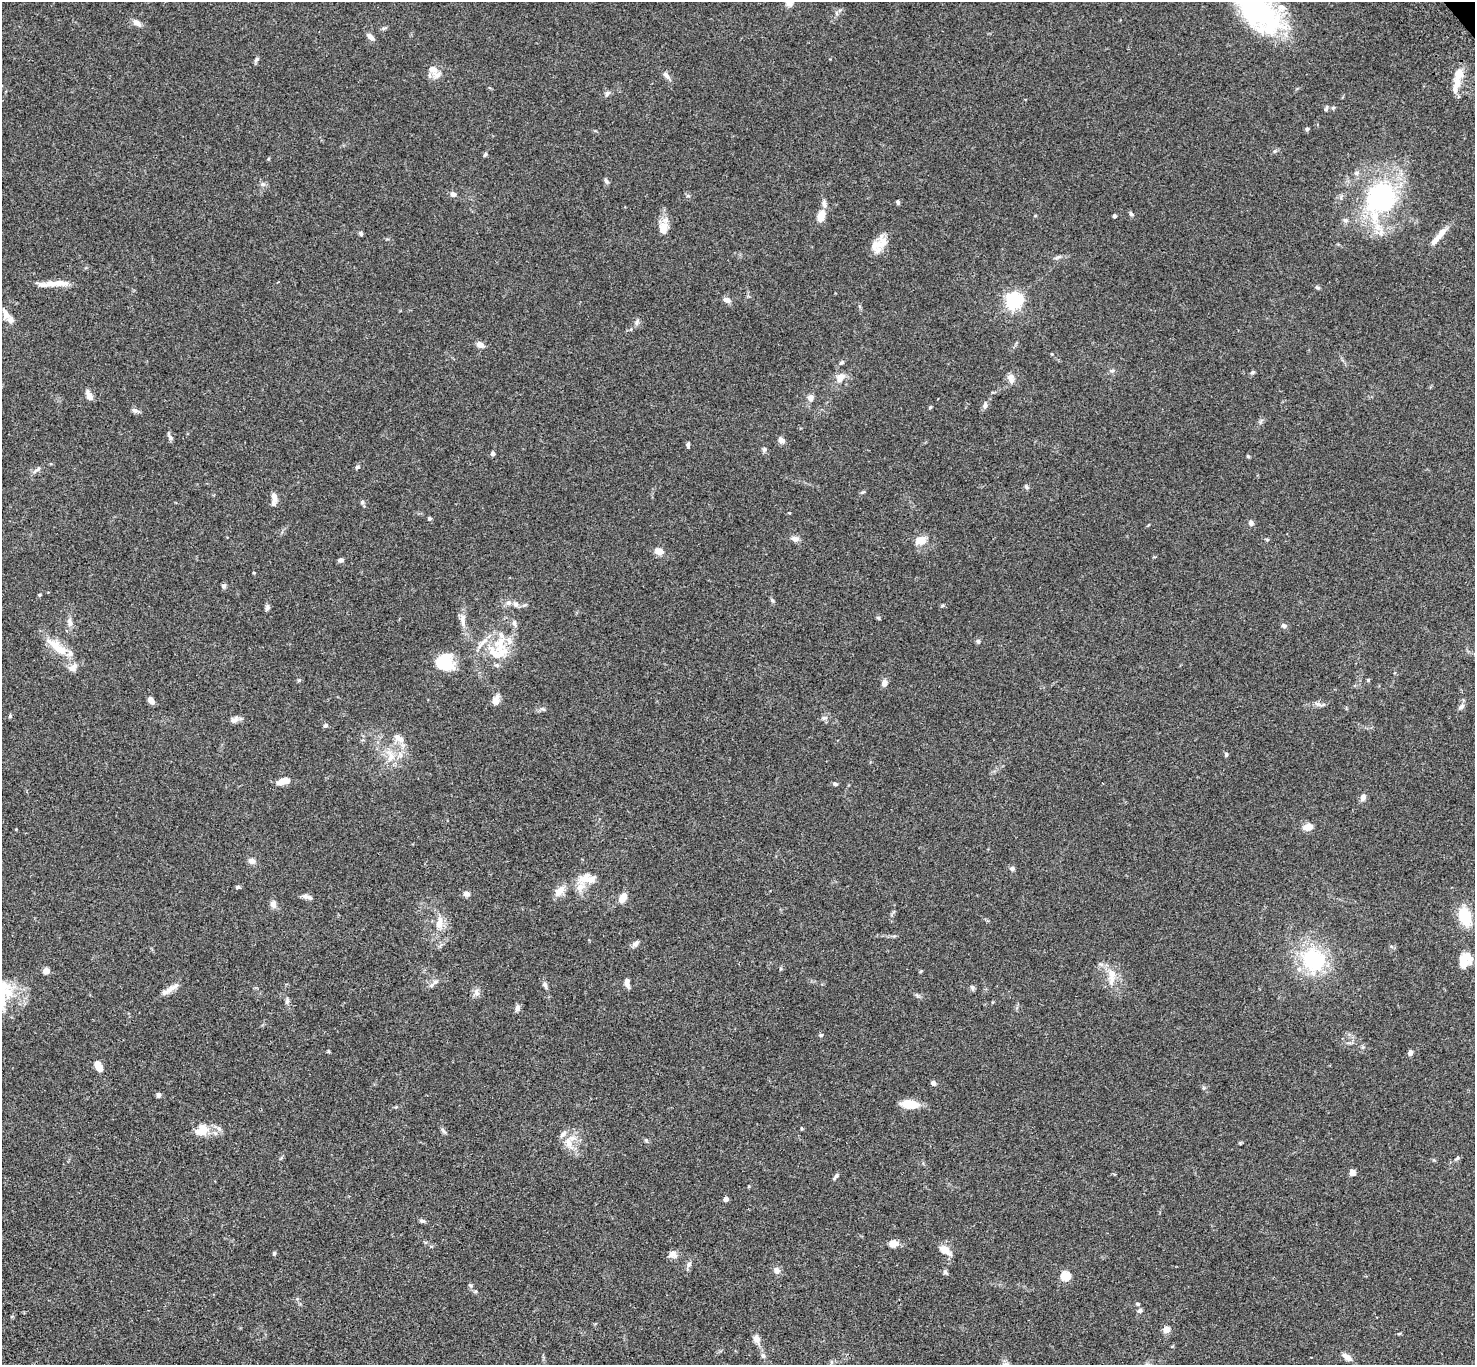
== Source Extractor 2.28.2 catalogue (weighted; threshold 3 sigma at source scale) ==
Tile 7 of 4 x 4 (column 3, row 2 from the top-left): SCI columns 3052-4524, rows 3107-4469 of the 6099 x 6072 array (HDU 1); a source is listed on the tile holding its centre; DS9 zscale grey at full resolution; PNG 1477 x 1367 px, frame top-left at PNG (2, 2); no overlay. Shown black and unused: <1% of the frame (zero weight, under 3 of 4 exposures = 6% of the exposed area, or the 3 px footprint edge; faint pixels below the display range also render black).
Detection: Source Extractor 2.28.2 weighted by HDU 2 'WHT'; one run over the whole footprint, this tile lists its part. Background 0.0586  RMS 0.0052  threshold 0.0236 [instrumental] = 3 sigma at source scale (4.5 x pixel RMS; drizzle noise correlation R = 1.50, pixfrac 1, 0.05/0.05 arcsec/px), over >= 5 px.
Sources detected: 174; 2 inside a brighter object's white glare — not listed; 19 inside a brighter listed object's ellipse — not listed separately; the other 153 listed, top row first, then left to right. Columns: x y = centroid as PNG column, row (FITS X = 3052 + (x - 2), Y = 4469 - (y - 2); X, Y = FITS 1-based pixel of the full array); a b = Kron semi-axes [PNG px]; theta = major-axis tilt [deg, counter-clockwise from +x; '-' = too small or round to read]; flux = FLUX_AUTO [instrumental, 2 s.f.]
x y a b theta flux
1259 11 58 33 -41 76
836 13 7 4 -71 0.86
137 23 12 7 -34 2.4
384 28 10 3 11 0.74
371 37 11 6 -47 2.5
256 59 8 5 46 1
432 69 14 10 -28 4.4
1459 73 11 8 71 6.9
666 75 12 5 -47 2.1
1455 87 14 8 78 3.7
607 93 9 5 45 1.3
1333 108 5 5 - 0.71
1326 109 9 4 63 0.81
1307 129 5 4 - 0.85
485 154 6 4 47 0.74
606 181 7 5 -53 1.2
263 184 7 4 0 1.1
453 194 6 6 - 2
1381 197 46 41 48 73
898 202 5 4 - 0.94
824 204 11 5 -79 1.9
1131 214 7 5 -44 0.98
821 216 12 7 77 6.4
1035 216 4 3 - 0.41
1114 216 4 3 - 1.2
663 228 16 12 82 5.8
361 233 5 4 - 1.1
1441 234 19 7 51 5.1
878 244 22 11 10 7.4
56 283 26 8 6 6.6
1317 287 6 4 -20 0.7
727 300 10 6 -19 2.1
1013 300 6 6 - 180
6 314 17 8 -65 4.1
637 322 9 4 89 1.2
480 345 9 6 -26 2.9
842 362 6 5 - 0.83
1112 371 6 5 - 0.98
1253 372 6 5 - 0.87
840 377 14 9 52 4.6
1011 378 13 9 -79 3.1
89 395 14 7 -69 2.7
810 398 9 8 - 2.2
985 406 8 6 75 1.8
930 407 4 4 - 0.71
135 410 9 6 -10 1.5
170 437 9 4 -54 1.1
781 440 9 6 -48 2.2
688 445 6 4 -89 1.1
764 449 7 5 68 0.94
493 454 4 4 - 2
1248 456 4 4 - 0.72
357 467 6 4 18 0.91
37 469 14 4 42 1.6
1026 487 7 5 -67 0.84
862 492 7 3 14 0.58
274 496 12 6 -81 2.9
362 502 6 5 - 0.9
430 519 4 4 - 0.87
1251 523 7 6 - 1.8
795 539 11 7 -6 2.3
921 540 14 9 7 6
659 551 13 9 -14 3.2
341 560 6 5 - 1.6
254 573 3 3 - 0.44
223 586 6 6 - 1.1
39 595 4 4 - 0.56
772 600 6 4 -45 0.73
508 603 8 7 - 2
267 607 8 6 70 1.3
878 618 6 4 -31 0.6
463 620 19 7 -90 3.7
70 622 13 6 -85 2.3
1284 625 7 6 - 1.4
978 641 6 5 - 1
499 644 30 20 82 18
57 647 36 11 -39 12
445 662 19 18 - 15
299 680 5 4 - 0.61
1368 680 6 3 72 0.48
884 683 8 7 - 2.6
496 700 11 7 76 3.8
151 701 8 5 -53 2.9
1318 704 10 5 -24 1.7
1461 706 9 5 38 1.3
543 709 8 4 -22 0.94
10 716 5 5 - 0.61
824 718 8 5 7 1.3
235 719 12 7 32 2.1
325 725 5 5 - 1.1
398 738 18 8 -34 3.8
1226 754 6 5 - 0.73
391 756 19 10 -78 7
283 781 14 7 16 5.2
835 784 6 4 -28 0.93
1363 797 9 7 68 2
1308 827 9 6 11 5.7
252 861 9 7 -17 2.3
1012 869 6 6 - 1.4
587 879 25 14 5 8.3
238 887 4 4 - 1.3
560 891 18 9 48 4.6
467 894 9 7 -6 1.8
305 896 7 7 - 1.6
623 898 10 6 59 5.7
273 904 10 8 -82 2.3
1465 916 24 14 -74 14
439 923 20 10 83 6.1
635 944 8 6 38 1.9
1312 959 31 26 -58 39
1463 963 18 14 -81 6.7
46 971 5 4 - 8.1
1111 977 27 9 90 6.6
435 982 9 6 14 1.9
627 983 11 5 -78 2.3
545 985 8 6 -72 1.4
972 988 8 5 -70 0.92
170 989 25 6 31 3.9
476 992 11 7 87 2.1
287 1001 8 5 80 1.3
517 1008 10 6 67 1.6
821 1035 5 5 - 0.7
1410 1052 6 5 - 1.7
99 1066 9 5 -63 8.2
933 1083 5 4 - 2
158 1095 6 5 - 1.1
909 1104 17 9 -6 9.6
219 1128 9 6 -49 2
802 1128 5 3 - 0.52
202 1130 18 14 36 8
443 1130 9 3 -45 0.91
646 1140 6 4 -47 0.73
568 1142 19 10 -70 6.5
1457 1158 7 4 33 0.9
1352 1172 7 6 - 2.4
836 1176 9 4 51 1.1
726 1199 4 4 - 3.5
422 1221 7 4 -13 1.2
893 1243 9 7 1 4.7
945 1250 16 8 -37 4.9
274 1253 5 4 - 0.72
673 1254 12 9 -4 2.6
689 1264 9 6 63 1.5
777 1270 8 7 - 2.6
945 1272 7 5 -86 0.96
1065 1276 5 5 - 22
475 1292 6 4 2 0.65
1138 1304 6 4 -15 0.75
1140 1311 7 5 41 1.1
1166 1329 4 4 - 11
757 1339 11 8 -62 2.8
763 1356 7 6 - 1.2
1347 1357 10 6 -33 4.1
Isophote crosses this tile's border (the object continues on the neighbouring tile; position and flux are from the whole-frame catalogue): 1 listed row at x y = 1259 11
Unlisted compact peaks at least as high as the median listed source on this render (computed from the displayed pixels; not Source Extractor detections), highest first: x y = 328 1051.